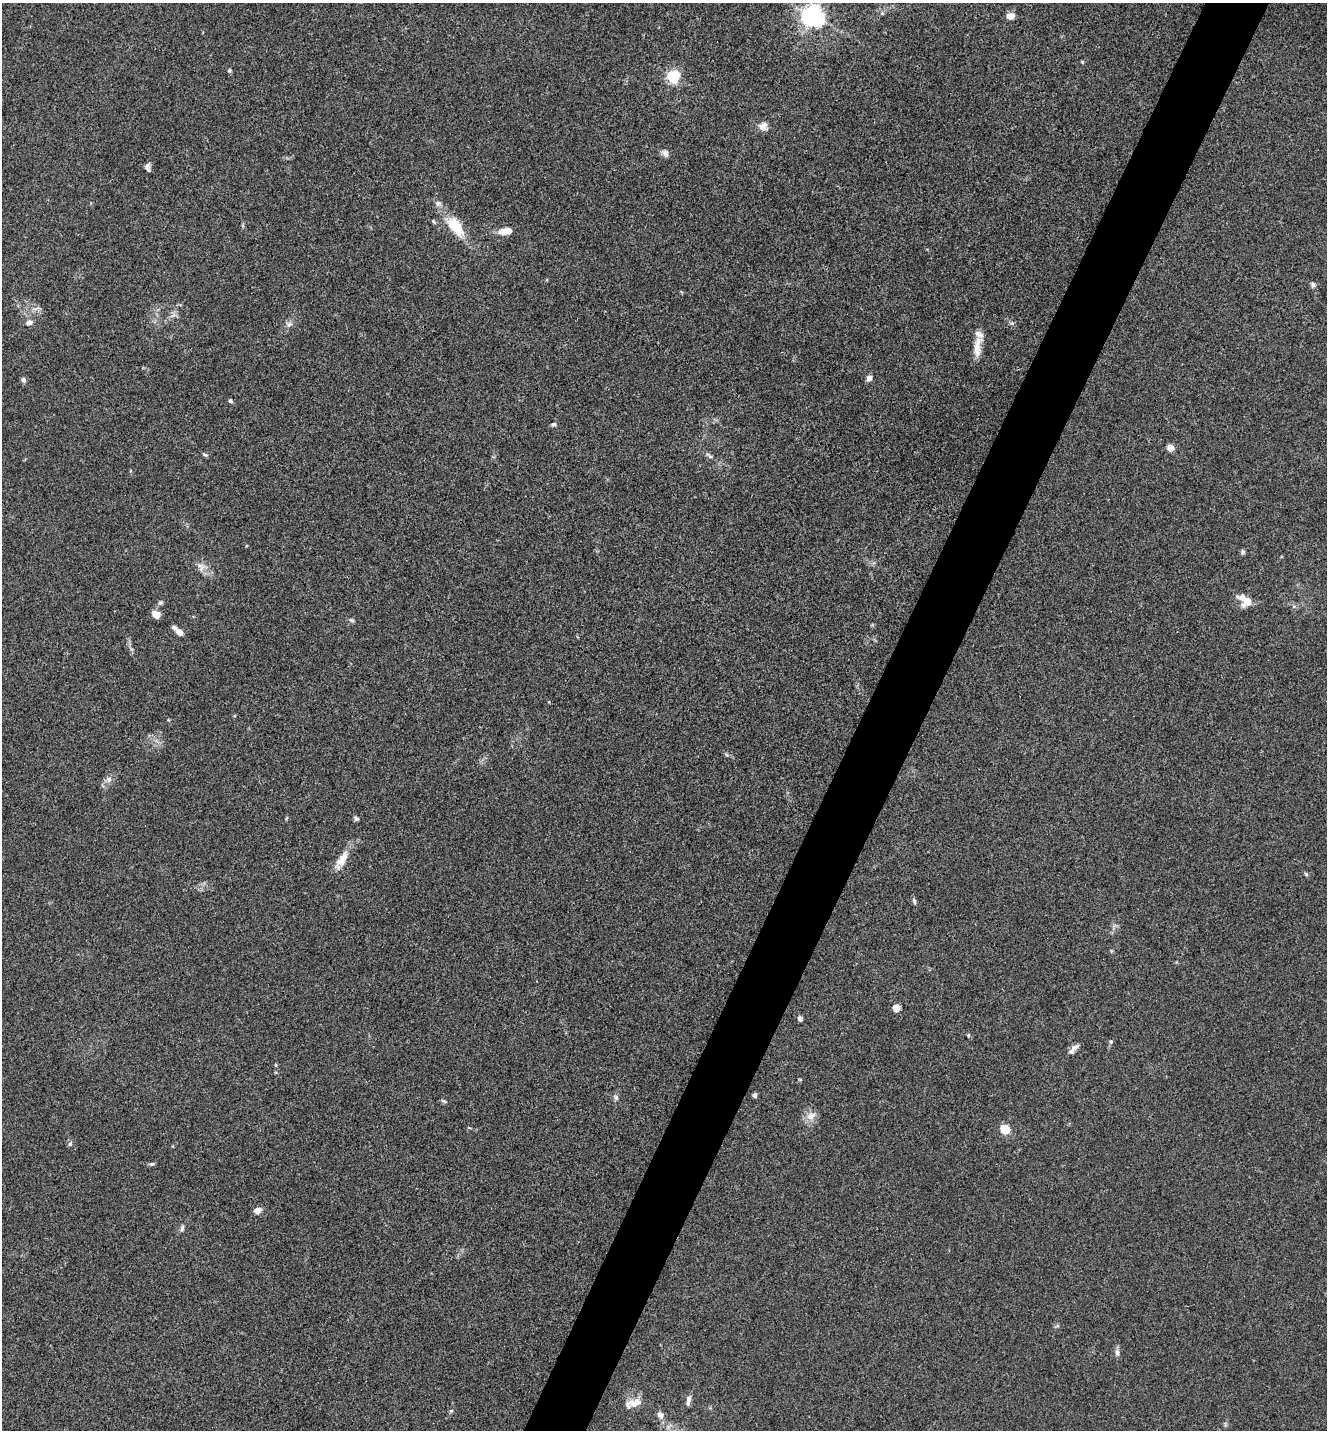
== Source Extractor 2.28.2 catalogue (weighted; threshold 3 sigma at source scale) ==
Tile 10 of 4 x 4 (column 2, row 3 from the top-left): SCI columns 1608-2932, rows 1431-2858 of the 5726 x 5715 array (HDU 1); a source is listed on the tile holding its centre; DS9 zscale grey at full resolution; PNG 1329 x 1432 px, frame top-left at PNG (2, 3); no overlay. Shown black and unused: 5% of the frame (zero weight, under 3 of 4 exposures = <1% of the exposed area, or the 3 px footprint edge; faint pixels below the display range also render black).
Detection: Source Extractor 2.28.2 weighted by HDU 2 'WHT'; one run over the whole footprint, this tile lists its part. Background 0.0238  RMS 0.0045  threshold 0.0202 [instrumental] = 3 sigma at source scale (4.5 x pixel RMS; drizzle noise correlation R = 1.50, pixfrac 1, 0.05/0.05 arcsec/px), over >= 5 px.
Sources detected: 64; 4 inside a brighter listed object's ellipse — not listed separately; the other 60 listed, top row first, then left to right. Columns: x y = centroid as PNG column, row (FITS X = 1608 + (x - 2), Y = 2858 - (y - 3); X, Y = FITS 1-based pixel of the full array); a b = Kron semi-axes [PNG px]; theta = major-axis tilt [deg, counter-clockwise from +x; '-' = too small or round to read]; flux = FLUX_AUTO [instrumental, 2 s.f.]
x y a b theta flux
882 13 6 4 0 0.69
813 16 7 7 - 320
1010 16 7 6 - 4
229 71 5 5 - 0.68
673 77 6 5 - 75
763 126 10 9 - 3.7
665 153 10 7 -51 2.1
148 167 10 5 -90 1.5
434 222 7 4 -46 0.68
456 226 32 16 -54 13
503 232 9 7 -10 4.5
1313 285 8 6 -73 1.1
173 315 12 4 32 1.5
29 323 10 7 19 2.2
1012 323 6 4 17 0.73
289 324 10 7 28 1.8
977 349 25 10 -88 5.6
869 378 7 6 - 2.2
23 380 7 6 - 1.2
230 401 5 4 - 1
553 424 7 5 12 0.89
1170 448 5 4 - 7.4
205 455 8 4 -29 0.79
709 456 11 4 -40 1.3
1243 552 7 6 - 0.88
202 568 15 8 47 2.9
1244 600 21 12 -41 5.9
160 603 7 6 - 0.98
156 615 9 7 -41 3.7
352 620 8 5 -26 0.85
179 632 9 5 -36 4.1
109 779 8 8 - 1.9
356 818 6 5 - 0.99
342 860 29 10 60 6.7
1306 874 5 5 - 0.65
914 901 9 4 -72 0.93
1114 926 9 3 45 0.8
1111 951 6 4 71 0.5
896 1008 5 4 - 12
800 1019 4 4 - 2.7
968 1035 5 4 - 0.56
1111 1041 6 5 - 0.74
1073 1049 17 6 46 2.5
276 1065 5 3 - 0.44
800 1080 5 3 - 0.42
755 1095 4 4 - 2
616 1097 8 6 -55 1.2
444 1101 8 4 -26 0.74
811 1116 13 11 46 4.3
1005 1129 6 5 - 18
70 1144 7 5 54 0.82
152 1164 7 5 2 0.85
257 1211 8 7 - 2.9
182 1228 9 5 81 1.1
1057 1326 8 3 25 0.67
1117 1353 10 7 -84 1.6
688 1400 13 5 80 2.1
633 1403 24 11 17 5.4
451 1411 5 5 - 0.63
660 1415 7 7 - 2.7